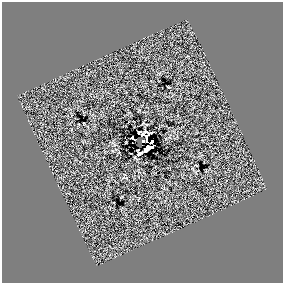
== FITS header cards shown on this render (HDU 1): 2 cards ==
NAXIS1  =                  281 /
NAXIS2  =                  281 /

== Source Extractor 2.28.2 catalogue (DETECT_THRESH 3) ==
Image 281 x 281 px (HDU 1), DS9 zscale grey, 1 PNG px = 1 image px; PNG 285 x 285 px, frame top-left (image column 1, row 281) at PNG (2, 2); no overlay
Background 0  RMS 21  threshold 62.2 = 3 sigma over >= 5 px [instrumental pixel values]
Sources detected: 13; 1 with non-positive FLUX_AUTO (blend fragments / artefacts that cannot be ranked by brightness) is not listed; the other 12 listed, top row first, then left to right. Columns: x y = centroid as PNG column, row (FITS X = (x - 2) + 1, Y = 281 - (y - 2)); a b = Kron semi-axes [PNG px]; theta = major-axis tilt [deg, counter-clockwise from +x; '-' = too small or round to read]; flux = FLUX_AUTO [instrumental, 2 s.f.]
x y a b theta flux
143 123 3 2 - 910
147 124 5 3 - 890
139 132 4 3 - 1900
145 132 4 3 - 700
146 137 6 3 61 3900
132 138 3 2 - 720
143 141 5 3 - 5000
151 142 5 3 - 1900
151 147 4 2 - 4400
147 149 7 4 51 5500
140 153 6 5 - 3300
196 165 3 2 - 840
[1 non-positive-flux detection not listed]